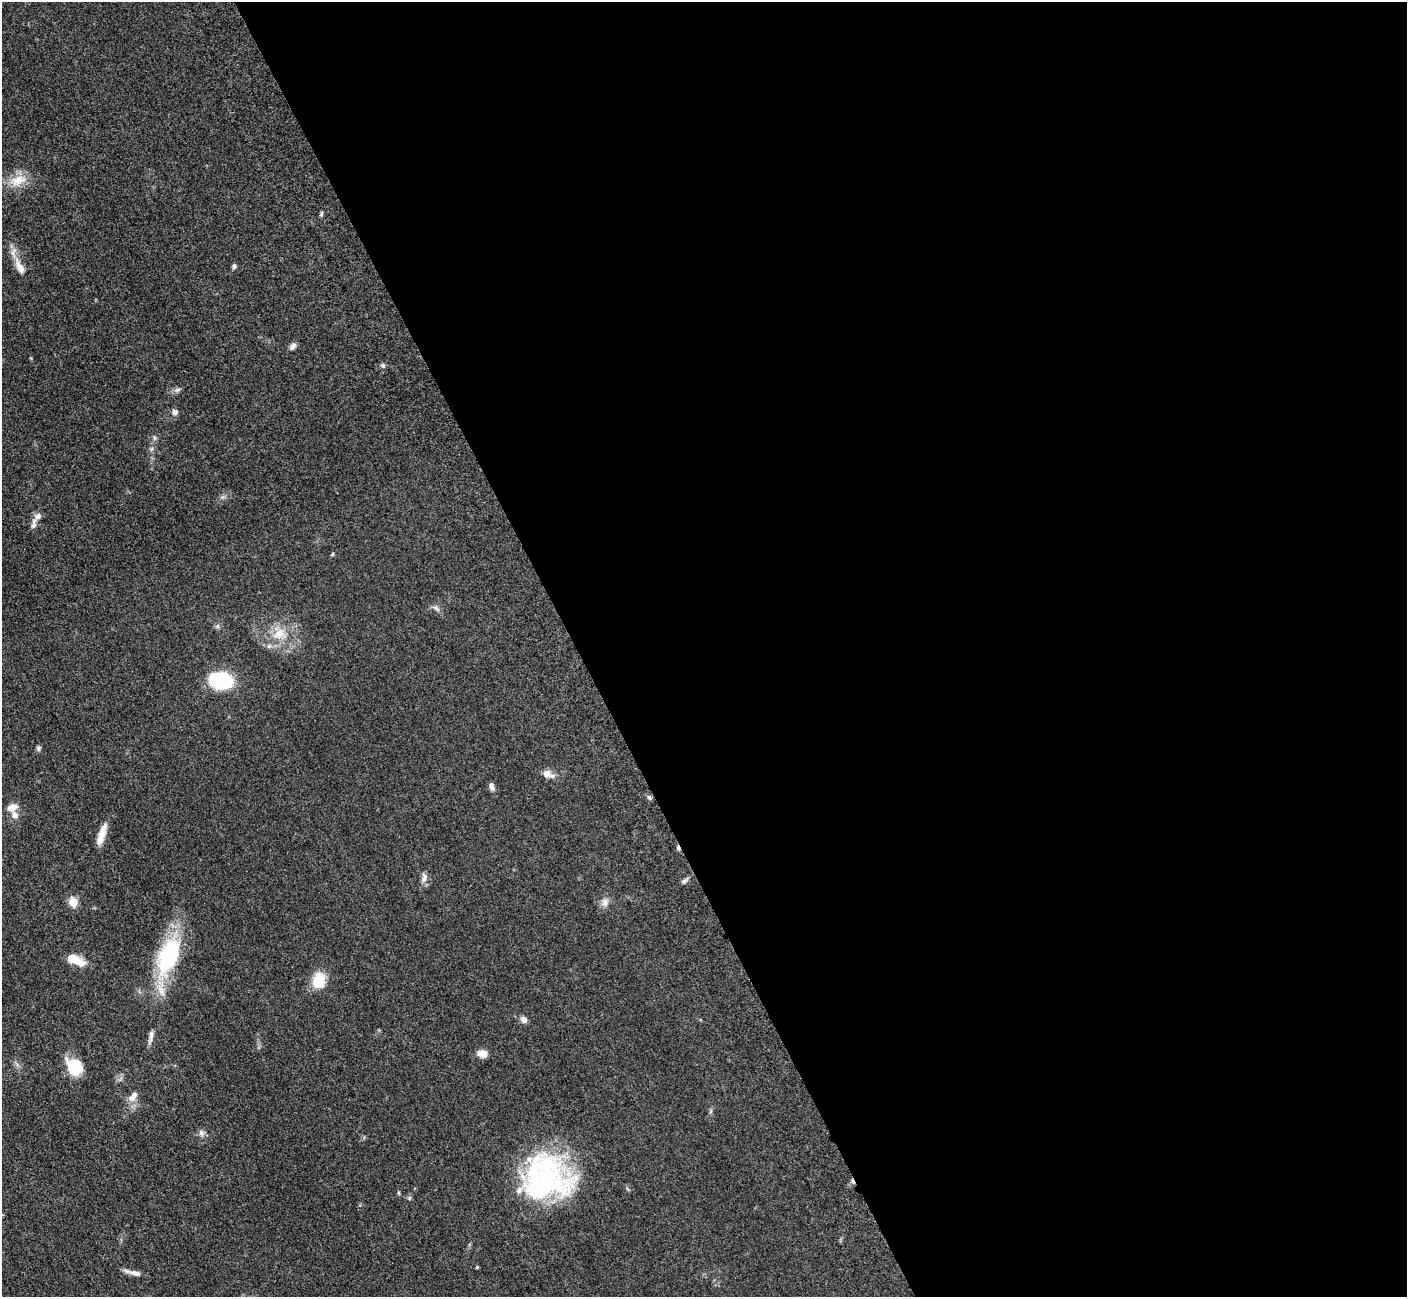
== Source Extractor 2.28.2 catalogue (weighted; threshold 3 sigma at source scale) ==
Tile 8 of 4 x 4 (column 4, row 2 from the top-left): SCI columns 4279-5683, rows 2779-4073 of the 5701 x 5665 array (HDU 1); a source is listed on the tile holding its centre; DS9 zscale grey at full resolution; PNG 1409 x 1299 px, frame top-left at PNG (2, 2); no overlay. Shown black and unused: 59% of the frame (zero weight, under 3 of 5 exposures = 4% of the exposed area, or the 3 px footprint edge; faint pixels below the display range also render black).
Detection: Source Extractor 2.28.2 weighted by HDU 2 'WHT'; one run over the whole footprint, this tile lists its part. Background 0.0535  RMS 0.0059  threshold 0.0265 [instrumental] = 3 sigma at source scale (4.5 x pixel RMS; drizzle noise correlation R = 1.50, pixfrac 1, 0.05/0.05 arcsec/px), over >= 5 px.
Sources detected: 47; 1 cosmic-ray / hot-pixel residue — not listed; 7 inside a brighter listed object's ellipse — not listed separately; the other 39 listed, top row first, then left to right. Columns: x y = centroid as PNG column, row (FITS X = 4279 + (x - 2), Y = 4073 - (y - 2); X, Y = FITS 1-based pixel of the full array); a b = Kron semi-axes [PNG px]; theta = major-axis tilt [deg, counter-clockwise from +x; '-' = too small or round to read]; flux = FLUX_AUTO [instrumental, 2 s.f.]
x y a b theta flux
18 180 23 14 16 10
321 213 7 4 82 0.9
234 266 6 5 - 1.2
20 267 20 8 -63 6.2
293 346 10 6 59 2.1
383 365 6 4 46 0.92
177 390 9 5 26 1.5
175 412 6 6 - 2.6
155 438 7 4 -89 1
38 516 9 8 - 2.7
33 526 9 6 23 1.6
333 554 6 4 87 0.56
436 608 9 4 -35 1.6
279 634 20 13 35 10
220 680 21 13 -10 49
38 748 7 6 - 1.2
547 774 11 7 -25 6
491 787 10 5 -68 2.4
649 797 7 5 -63 1.2
12 807 13 8 20 4.4
102 834 25 7 72 7.7
424 878 15 7 80 2.9
684 881 8 5 29 1.4
73 902 5 5 - 24
605 902 13 8 90 3.1
169 956 39 19 67 61
74 959 18 8 -26 12
319 980 20 15 87 12
524 1020 7 6 - 3.5
151 1035 14 5 85 2.7
482 1054 11 9 -10 4.5
75 1067 19 16 -50 16
134 1095 17 8 75 4.4
201 1133 8 7 - 1.9
547 1176 68 44 -31 99
399 1193 5 3 - 0.61
409 1198 6 4 71 0.77
477 1267 4 3 - 0.54
134 1273 20 5 -13 3.8